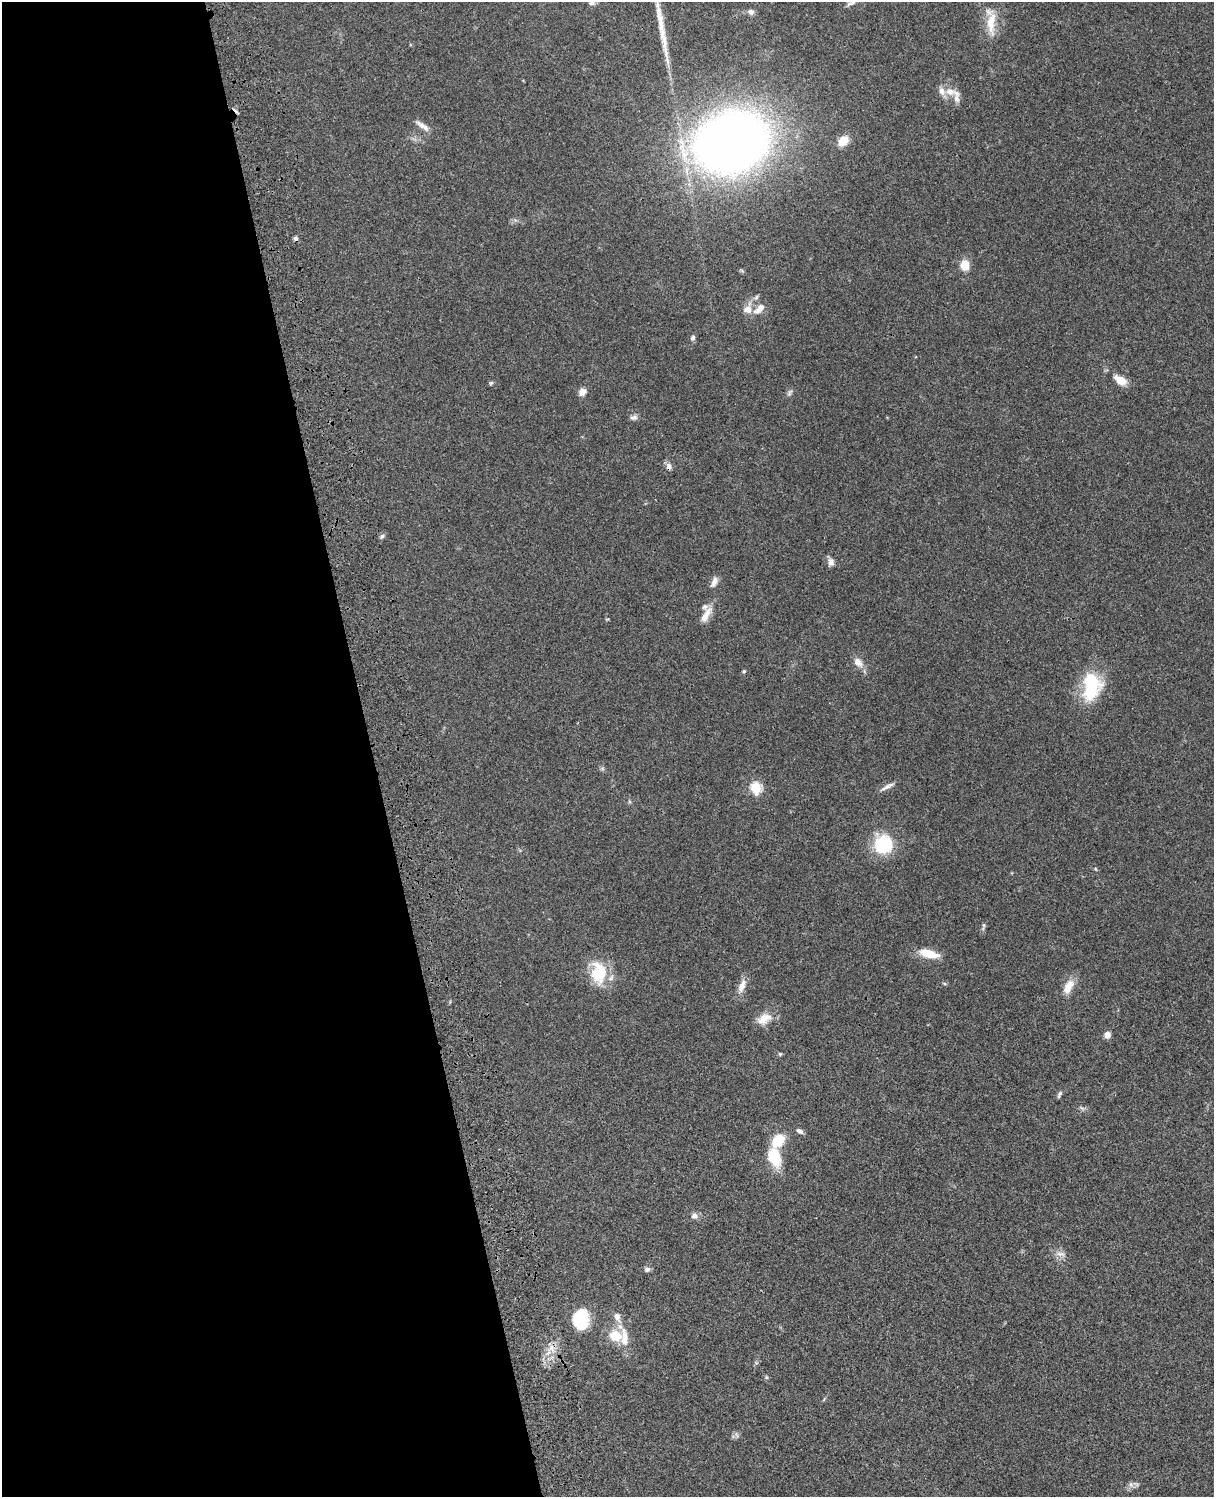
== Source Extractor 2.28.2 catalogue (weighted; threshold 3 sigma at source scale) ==
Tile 5 of 4 x 3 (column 1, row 2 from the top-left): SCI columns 121-1332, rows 1772-3266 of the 5087 x 4925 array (HDU 1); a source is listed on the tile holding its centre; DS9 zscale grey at full resolution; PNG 1216 x 1499 px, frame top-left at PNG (2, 2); no overlay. Shown black and unused: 31% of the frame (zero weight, under 3 of 4 exposures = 6% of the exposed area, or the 3 px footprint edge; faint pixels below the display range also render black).
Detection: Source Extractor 2.28.2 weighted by HDU 2 'WHT'; one run over the whole footprint, this tile lists its part. Background 0.0863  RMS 0.0061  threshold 0.0276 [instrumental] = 3 sigma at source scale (4.5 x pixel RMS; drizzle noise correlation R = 1.50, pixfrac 1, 0.05/0.05 arcsec/px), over >= 5 px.
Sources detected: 61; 2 cosmic-ray / hot-pixel residue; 1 long thin detection or spike segment (spike, bleed or trail) — not listed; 4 inside a brighter listed object's ellipse — not listed separately; the other 54 listed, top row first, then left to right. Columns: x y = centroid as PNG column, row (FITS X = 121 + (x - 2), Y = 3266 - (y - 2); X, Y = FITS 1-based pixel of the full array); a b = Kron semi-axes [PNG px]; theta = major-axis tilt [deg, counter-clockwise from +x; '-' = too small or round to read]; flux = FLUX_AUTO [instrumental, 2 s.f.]
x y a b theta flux
591 3 9 5 1 1.3
851 3 14 5 16 1.9
751 12 7 6 - 2.3
991 22 35 11 87 12
950 92 16 9 -4 6.6
422 125 19 7 -35 3.9
843 140 12 10 49 7.6
731 142 51 40 20 670
965 265 11 9 -84 8.6
756 297 8 5 62 1.4
747 309 11 11 - 5.1
759 309 18 8 42 5.3
693 338 8 6 77 1.6
1120 380 15 8 -31 8.2
491 383 6 5 - 0.86
582 392 10 8 37 3.5
789 393 10 6 55 1.6
634 417 10 6 5 2
669 467 9 7 -69 2.8
382 536 6 5 - 1.2
831 562 10 8 -83 3
714 581 14 7 67 3.6
706 615 25 9 62 6.6
858 662 13 9 -47 5
744 671 5 5 - 0.84
1092 686 34 22 81 32
887 787 21 5 28 3
756 788 6 5 - 49
629 802 6 4 72 0.8
883 844 23 22 - 28
1096 869 5 3 - 0.52
984 925 5 5 - 0.97
929 954 20 8 -15 14
599 973 30 20 -85 21
742 986 19 8 70 5.6
1068 986 21 11 60 7.9
764 1019 21 12 29 8.1
1107 1035 7 6 - 3.7
780 1054 5 5 - 0.78
1060 1093 8 6 60 1.5
1082 1108 8 4 -37 1.2
800 1131 9 5 -31 1.9
778 1141 11 8 44 20
774 1157 14 9 -70 28
694 1216 8 7 - 2.8
1061 1254 14 6 -5 3.3
647 1269 8 6 4 1.7
617 1317 14 8 -65 4
581 1320 17 14 82 32
615 1336 15 13 -31 13
551 1348 12 8 -79 4.8
766 1377 5 4 - 0.79
737 1435 7 4 -71 1.2
1131 1484 9 4 -82 1.4
Overlapping masked pixels (flux is a lower limit): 1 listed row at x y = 669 467